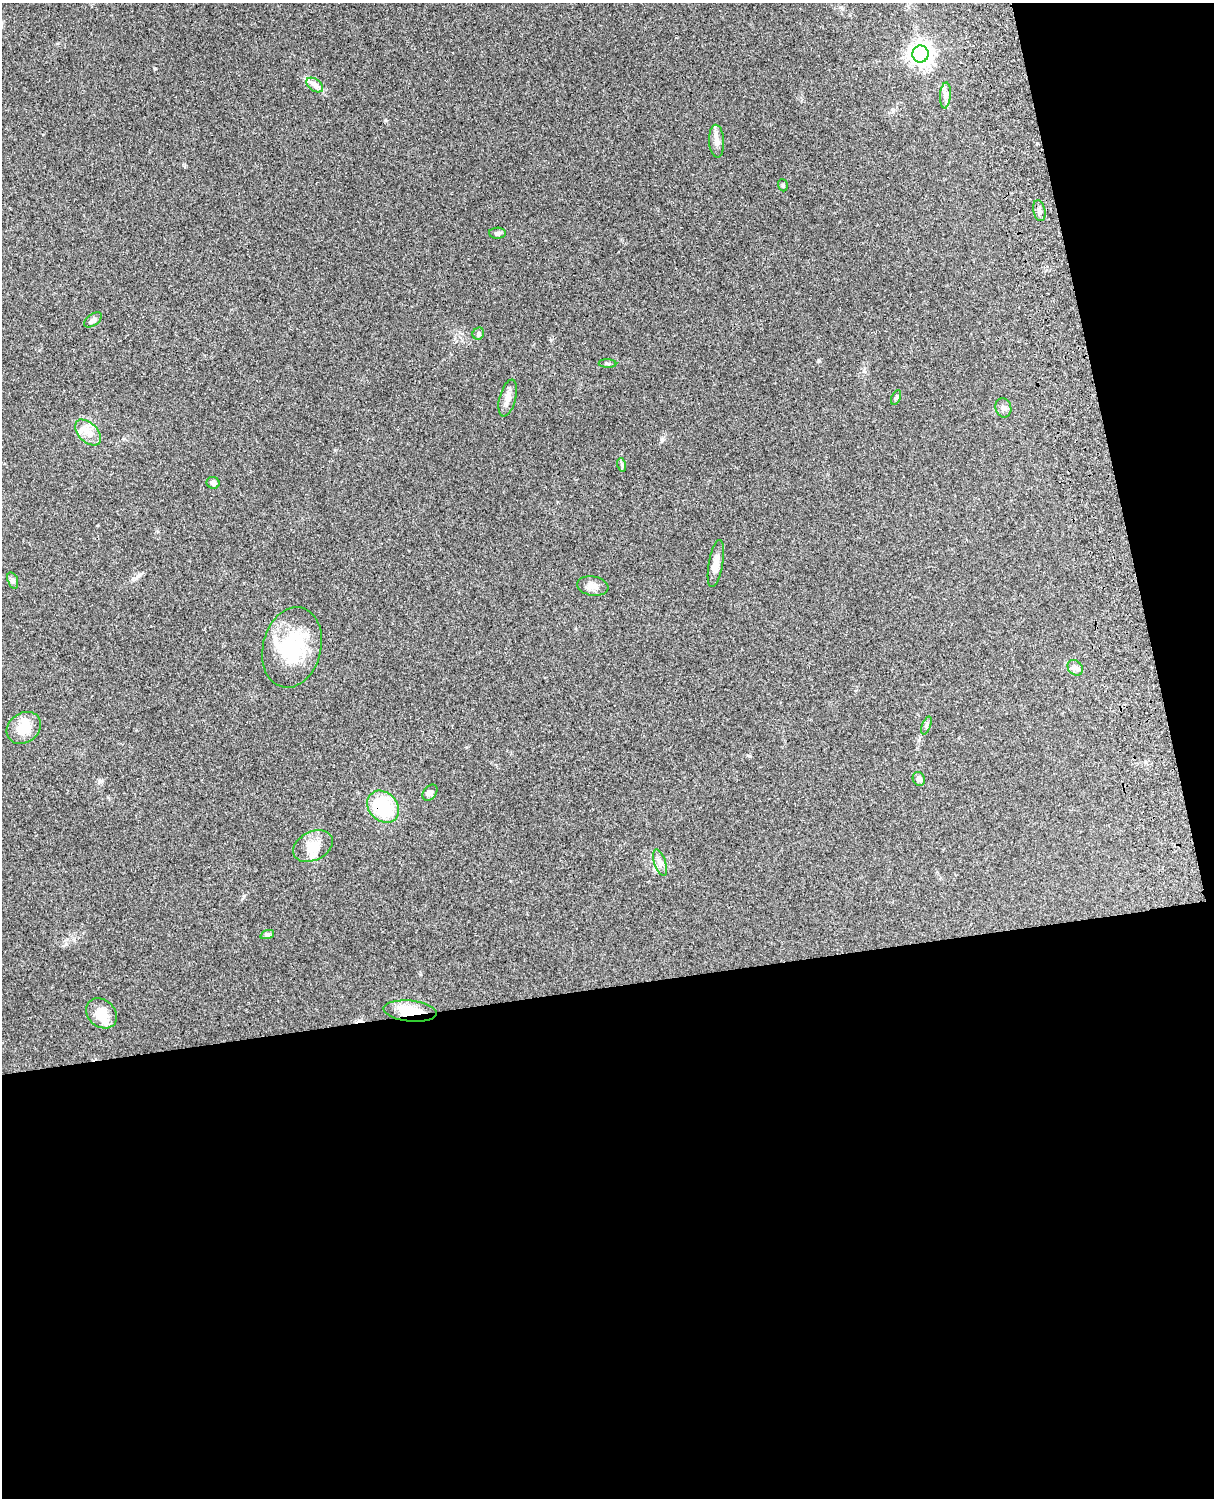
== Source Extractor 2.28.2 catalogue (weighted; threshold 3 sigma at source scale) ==
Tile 12 of 4 x 3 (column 4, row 3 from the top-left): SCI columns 3756-4967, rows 165-1660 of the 5088 x 4928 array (HDU 1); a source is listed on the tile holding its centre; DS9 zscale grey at full resolution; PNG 1216 x 1500 px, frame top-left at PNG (2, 3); each listed source drawn as its Kron ellipse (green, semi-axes under 4 px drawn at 4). Shown black and unused: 39% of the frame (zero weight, under 3 of 4 exposures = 6% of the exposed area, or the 3 px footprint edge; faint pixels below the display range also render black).
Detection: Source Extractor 2.28.2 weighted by HDU 2 'WHT'; one run over the whole footprint, this tile lists its part. Background 0.279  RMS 0.0091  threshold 0.0411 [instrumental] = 3 sigma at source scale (4.5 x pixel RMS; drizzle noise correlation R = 1.50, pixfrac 1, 0.05/0.05 arcsec/px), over >= 5 px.
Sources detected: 34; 3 inside a brighter listed object's ellipse — not listed separately; the other 31 listed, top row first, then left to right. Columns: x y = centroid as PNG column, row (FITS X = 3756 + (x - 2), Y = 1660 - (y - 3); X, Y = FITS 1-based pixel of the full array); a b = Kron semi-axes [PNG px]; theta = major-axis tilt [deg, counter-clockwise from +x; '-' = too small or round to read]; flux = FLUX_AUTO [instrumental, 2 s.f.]
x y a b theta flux
921 54 8 8 - 560
315 85 9 6 -36 3.6
945 95 13 5 86 4.5
717 141 16 7 -87 5.6
783 185 6 4 -70 1.4
1039 211 10 6 -78 3.4
497 233 8 5 2 2.1
93 320 10 5 36 2.7
478 334 6 5 - 1.7
607 363 9 4 -2 1.6
896 397 8 4 65 1.5
508 398 19 8 75 6.8
1003 408 10 8 -73 3.2
88 432 16 9 -45 9.1
622 465 7 4 -73 1.5
213 483 7 6 - 3
716 564 24 7 80 8.7
13 580 8 5 -71 2.2
593 586 16 9 -8 6.5
292 647 41 29 76 62
1075 668 8 7 - 3
926 725 9 3 69 1.4
24 728 18 14 36 20
919 779 7 6 - 3.4
430 793 9 6 49 2.9
383 807 18 14 -46 50
313 846 21 14 26 16
660 863 14 6 -71 4.4
267 935 7 4 18 1.6
410 1011 27 10 -6 26
102 1013 17 13 -41 15
Overlapping masked pixels (flux is a lower limit): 2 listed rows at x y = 383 807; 410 1011
Unlisted compact peaks at least as high as the median listed source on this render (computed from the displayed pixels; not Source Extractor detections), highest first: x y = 385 120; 662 440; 155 68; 101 781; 244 896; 818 361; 749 756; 864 371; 551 340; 138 576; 65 944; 335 450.